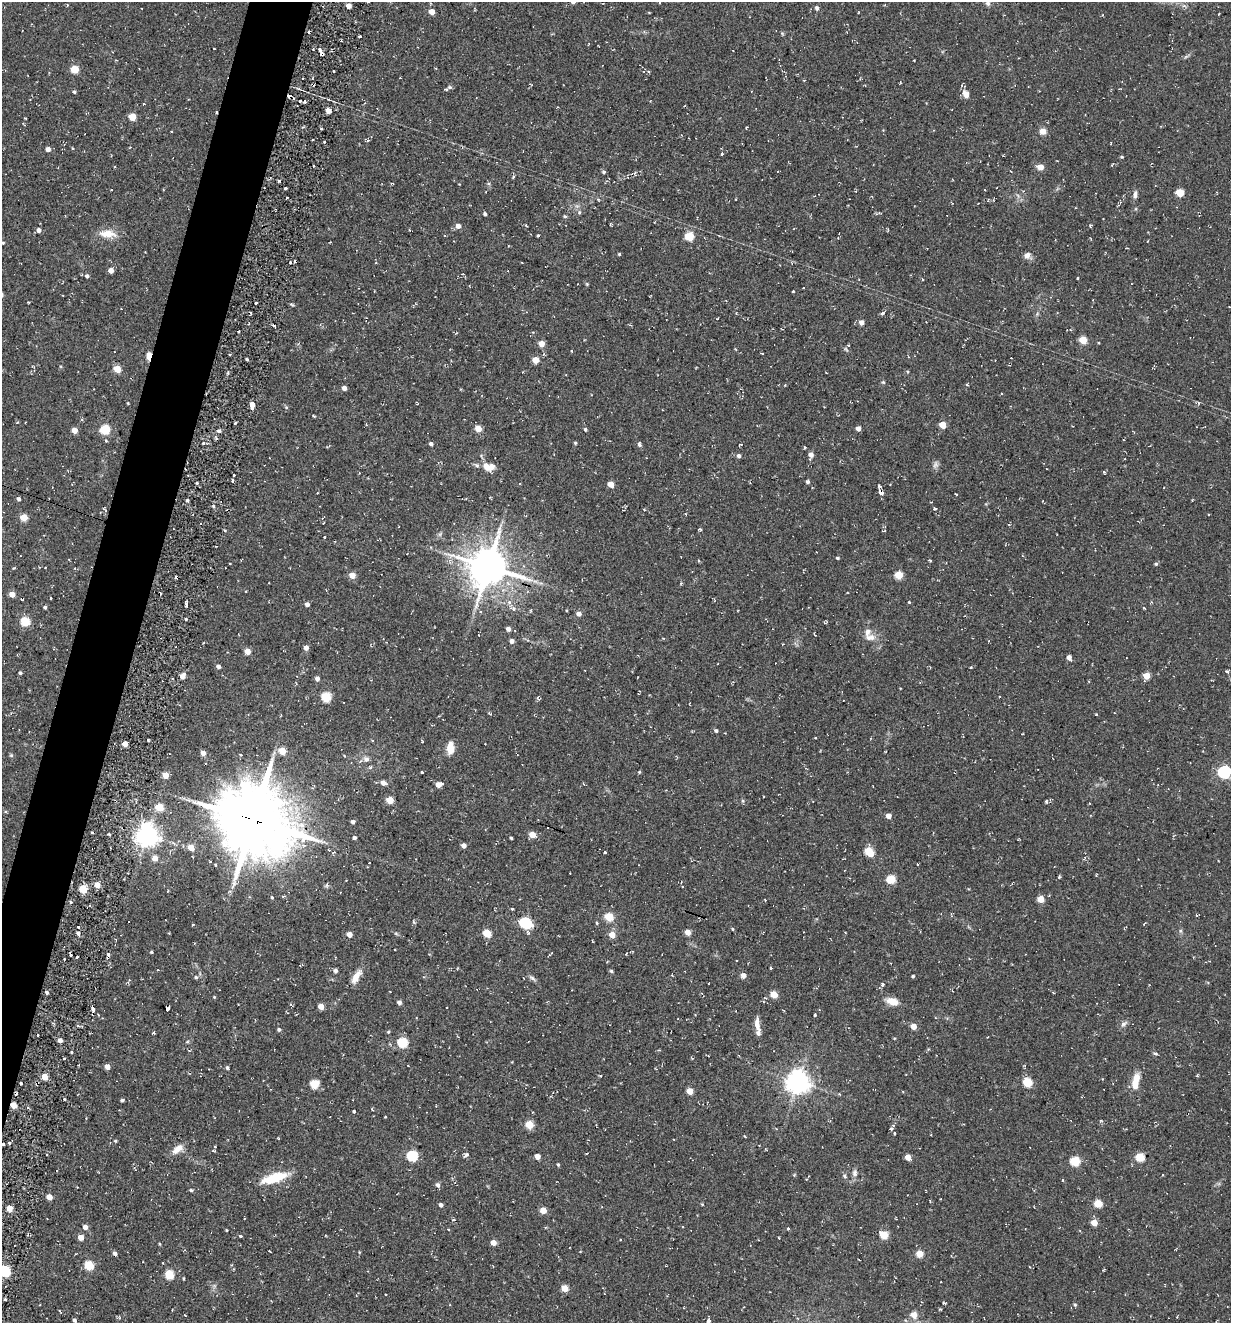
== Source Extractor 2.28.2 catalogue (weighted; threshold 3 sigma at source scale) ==
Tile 7 of 4 x 4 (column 3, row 2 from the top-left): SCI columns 2714-3942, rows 2664-3984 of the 5354 x 5304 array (HDU 1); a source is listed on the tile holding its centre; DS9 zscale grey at full resolution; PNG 1233 x 1325 px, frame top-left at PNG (2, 2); no overlay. Shown black and unused: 4% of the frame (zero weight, under 2 of 3 exposures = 3% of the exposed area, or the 3 px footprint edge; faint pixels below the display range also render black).
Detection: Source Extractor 2.28.2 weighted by HDU 2 'WHT'; one run over the whole footprint, this tile lists its part. Background 0.0885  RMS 0.013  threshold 0.0569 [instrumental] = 3 sigma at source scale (4.5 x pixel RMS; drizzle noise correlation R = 1.50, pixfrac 1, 0.05/0.05 arcsec/px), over >= 5 px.
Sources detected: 321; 1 too faint to see at this stretch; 16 cosmic-ray / hot-pixel residue — not listed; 5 inside a brighter listed object's ellipse — not listed separately; the other 299 listed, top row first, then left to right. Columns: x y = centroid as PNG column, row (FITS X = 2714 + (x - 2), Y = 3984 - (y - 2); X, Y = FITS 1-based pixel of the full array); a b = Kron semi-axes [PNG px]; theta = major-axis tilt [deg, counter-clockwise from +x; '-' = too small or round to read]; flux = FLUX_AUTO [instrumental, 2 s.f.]
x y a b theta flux
988 3 8 8 - 5.3
67 5 4 3 - 1
348 6 4 4 - 8.2
817 8 6 5 - 2.9
432 12 4 4 - 13
308 32 3 2 - 2.7
360 36 3 2 - 1.6
214 48 3 2 - 0.94
320 50 5 4 - 4.8
116 60 2 2 - 0.86
74 69 5 5 - 33
303 78 2 2 - 1.5
449 87 6 5 - 2.1
74 92 4 4 - 1.9
966 94 12 8 -61 7.3
300 101 3 3 - 1.7
144 104 3 2 - 0.94
328 110 4 4 - 10
216 112 3 3 - 1.3
132 117 5 5 - 27
322 128 3 2 - 1.8
1043 131 6 5 - 11
368 140 5 4 - 1.8
324 142 3 3 - 2.2
48 149 5 4 - 5.7
722 154 3 3 - 4.6
1122 157 4 3 - 1.4
1040 167 5 5 - 14
604 172 5 4 - 2
635 173 6 4 71 1.7
279 181 4 2 - 2.4
1180 193 5 5 - 33
1135 194 11 5 83 4.1
579 212 6 5 - 2.2
485 214 4 3 - 2.3
565 216 5 4 - 1.6
610 224 4 2 - 1.2
526 225 4 3 - 1.2
458 226 5 4 - 7
39 230 5 4 - 5.2
108 234 23 10 -2 17
538 235 3 2 - 1.5
689 236 5 5 - 49
3 243 4 3 - 1.3
619 254 3 3 - 1.3
1027 255 8 7 - 5.7
111 270 4 4 - 8.6
87 276 5 4 - 2.5
1078 278 3 3 - 2
587 284 5 4 - 1.2
793 291 3 2 - 1.1
29 302 3 3 - 2.6
256 303 3 2 - 3.3
292 305 6 3 -21 1.4
882 313 3 3 - 6.5
861 322 5 5 - 6.7
274 326 4 2 - 2.5
238 331 3 3 - 2.4
1083 340 5 5 - 32
541 344 4 4 - 14
572 351 3 2 - 1.2
149 356 8 4 85 30
247 359 3 3 - 2.4
535 360 5 4 - 17
117 369 5 4 - 27
883 382 5 4 - 1.4
344 388 4 4 - 6.7
128 403 3 3 - 1.1
252 404 5 5 - 10
286 407 5 4 - 1.5
235 423 3 2 - 2
943 425 5 4 - 21
858 428 4 4 - 5.9
105 429 5 5 - 68
478 429 4 4 - 21
585 429 4 4 - 2.2
74 430 4 4 - 13
219 431 5 4 - 2.9
203 443 3 3 - 2.3
575 443 4 3 - 1.5
431 444 4 4 - 3
639 444 6 4 81 2.3
740 444 5 2 - 1
805 447 3 3 - 1.7
811 455 5 5 - 6.8
739 456 5 4 - 3.7
486 466 13 8 -62 10
1104 472 3 3 - 1.6
234 475 3 2 - 1.8
233 481 3 3 - 3.7
808 482 4 4 - 2.9
197 483 4 2 - 1.3
611 484 5 4 - 14
880 491 11 4 -67 6.8
956 494 4 2 - 0.92
19 499 4 3 - 3.2
187 501 4 3 - 2.5
213 506 4 4 - 1.5
104 509 8 4 -63 1.7
935 509 4 3 - 1.4
24 517 5 4 - 30
323 523 3 2 - 1.1
700 529 4 3 - 1.5
324 537 3 3 - 3
837 558 4 3 - 1.9
930 560 4 3 - 1.3
230 563 3 2 - 1.2
1156 564 4 4 - 1.8
45 567 3 2 - 0.82
488 567 11 11 - 3900
352 575 5 4 - 15
899 575 5 5 - 36
12 594 5 4 - 11
51 598 3 2 - 1.5
22 599 4 2 - 1.2
909 602 3 3 - 3
510 603 6 5 - 4.6
186 604 5 3 - 5.8
307 604 4 4 - 5.6
45 607 4 4 - 2.3
513 608 8 6 -53 3.7
1144 608 4 3 - 1
579 614 5 4 - 6
25 621 5 5 - 56
508 629 4 4 - 5.3
870 637 14 8 2 8.7
512 641 4 4 - 5.2
176 647 2 2 - 1
306 648 5 5 - 5.4
247 651 5 4 - 15
1069 657 5 4 - 5.3
218 666 4 4 - 4.5
1227 671 6 3 -7 1.7
20 673 4 4 - 2
183 676 5 4 - 10
1146 676 5 5 - 21
317 679 5 5 - 4.1
326 697 5 5 - 69
490 713 7 3 -15 1.3
1096 714 4 2 - 0.99
716 731 4 4 - 2.5
422 741 5 3 - 1
125 744 4 4 - 12
450 748 13 7 83 14
282 751 5 4 - 26
203 753 5 5 - 5.9
11 755 5 5 - 1.8
241 755 3 3 - 2.2
366 759 8 6 -10 3.8
370 767 5 4 - 2
422 772 3 3 - 4.8
639 772 4 3 - 1.3
1224 772 6 6 - 190
165 775 4 4 - 20
383 783 5 5 - 7
438 784 5 4 - 12
764 797 3 2 - 0.85
390 800 5 4 - 31
1046 801 4 3 - 1.4
159 807 5 4 - 36
888 816 5 4 - 7.3
253 820 23 20 -32 11000
353 822 4 4 - 3.5
109 834 3 3 - 1.4
147 835 7 7 - 1000
532 835 5 4 - 17
354 838 4 4 - 3.1
511 838 3 3 - 1.6
464 846 4 4 - 6.7
191 848 5 4 - 19
329 850 3 3 - 1.3
605 852 3 3 - 2.2
869 852 8 5 -55 41
155 858 5 5 - 9.5
1059 877 4 3 - 1.4
891 879 5 5 - 48
97 885 5 5 - 10
327 885 7 3 81 1.7
83 889 5 4 - 52
272 897 4 3 - 1.3
1041 899 5 4 - 20
512 909 3 3 - 2.3
1196 915 4 3 - 1.1
609 917 5 5 - 44
525 923 6 5 - 140
1144 924 4 2 - 1.1
193 925 3 2 - 1
78 926 3 3 - 3.6
732 929 4 3 - 1.3
688 932 5 5 - 9.8
845 932 3 2 - 0.75
78 933 4 4 - 3.6
487 933 5 4 - 38
349 934 4 4 - 11
612 935 5 5 - 14
151 952 3 3 - 1.2
70 954 5 2 - 3
77 957 3 2 - 1.4
607 961 3 2 - 0.99
771 968 4 3 - 1.1
335 971 4 4 - 3.8
611 971 5 4 - 2
743 975 5 4 - 7.4
913 976 3 3 - 1.8
196 977 5 4 - 1.8
356 977 19 7 58 12
532 978 9 5 -30 3.1
882 984 6 4 89 2.4
47 992 4 4 - 2.6
774 994 5 4 - 23
214 997 3 3 - 0.97
892 1001 13 7 -19 14
399 1002 4 4 - 3.7
291 1005 4 3 - 1.3
321 1006 4 4 - 14
93 1009 5 3 - 5
167 1009 3 3 - 53
815 1015 3 3 - 2.8
1123 1024 8 5 36 3.5
757 1025 18 6 -83 9.4
78 1026 4 3 - 1.5
913 1026 5 5 - 12
279 1029 4 4 - 2.6
388 1032 4 4 - 1.4
153 1033 4 3 - 1.6
38 1035 3 2 - 1.3
60 1040 4 4 - 6.2
402 1042 5 5 - 83
71 1052 3 2 - 1.8
1155 1054 8 2 -10 1.5
408 1066 3 2 - 0.57
107 1067 4 4 - 8.3
227 1068 5 4 - 1.8
45 1077 4 4 - 19
1136 1081 21 9 80 18
798 1082 7 7 - 1000
1027 1082 5 5 - 59
21 1083 3 3 - 3.5
314 1084 5 5 - 55
690 1091 5 4 - 19
16 1094 4 2 - 1.5
122 1100 4 3 - 2.2
13 1105 4 4 - 19
372 1109 4 2 - 1.2
354 1111 3 3 - 2.5
385 1117 3 2 - 1.3
529 1125 5 5 - 41
891 1129 4 3 - 2.1
894 1133 3 3 - 1.7
744 1136 4 2 - 0.88
115 1141 4 3 - 1.3
9 1143 3 3 - 1.9
3 1144 3 2 - 2.6
215 1146 3 3 - 4.3
178 1149 16 8 38 11
213 1151 3 3 - 1.6
466 1155 6 4 49 3.3
412 1156 5 5 - 100
537 1156 4 4 - 12
908 1157 5 4 - 14
1140 1157 5 5 - 48
1075 1161 5 5 - 62
558 1164 4 3 - 1.5
855 1173 10 7 79 4.5
844 1176 5 5 - 2
274 1178 32 10 17 35
1063 1180 4 3 - 1.1
438 1185 6 5 - 3.8
191 1190 5 4 - 1.8
49 1197 4 4 - 11
1098 1203 5 5 - 38
441 1205 4 4 - 3.8
9 1208 4 4 - 17
543 1210 4 4 - 19
454 1220 5 3 - 1.2
1094 1223 5 4 - 15
85 1227 5 5 - 5.8
449 1229 3 3 - 2.2
788 1229 3 3 - 2.2
226 1230 4 2 - 0.97
884 1235 5 5 - 40
241 1236 3 3 - 4.1
81 1237 4 4 - 12
779 1238 3 2 - 0.98
493 1243 4 4 - 13
160 1244 5 3 - 1
359 1252 4 3 - 0.99
115 1253 6 4 -19 2.6
920 1254 5 4 - 26
89 1265 5 5 - 54
5 1271 5 5 - 110
169 1274 5 5 - 56
184 1279 4 3 - 1
564 1288 5 4 - 24
5 1299 3 3 - 2.4
1075 1305 4 4 - 1.4
914 1315 5 5 - 15
74 1320 4 4 - 2.8
708 1321 5 3 - 7.3
Overlapping masked pixels (flux is a lower limit): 6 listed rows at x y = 216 112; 149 356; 880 491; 488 567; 253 820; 13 1105
Isophote crosses this tile's border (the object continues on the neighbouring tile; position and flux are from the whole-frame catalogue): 4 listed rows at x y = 988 3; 1224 772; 5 1271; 708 1321
Unlisted compact peaks at least as high as the median listed source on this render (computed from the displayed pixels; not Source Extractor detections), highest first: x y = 148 740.